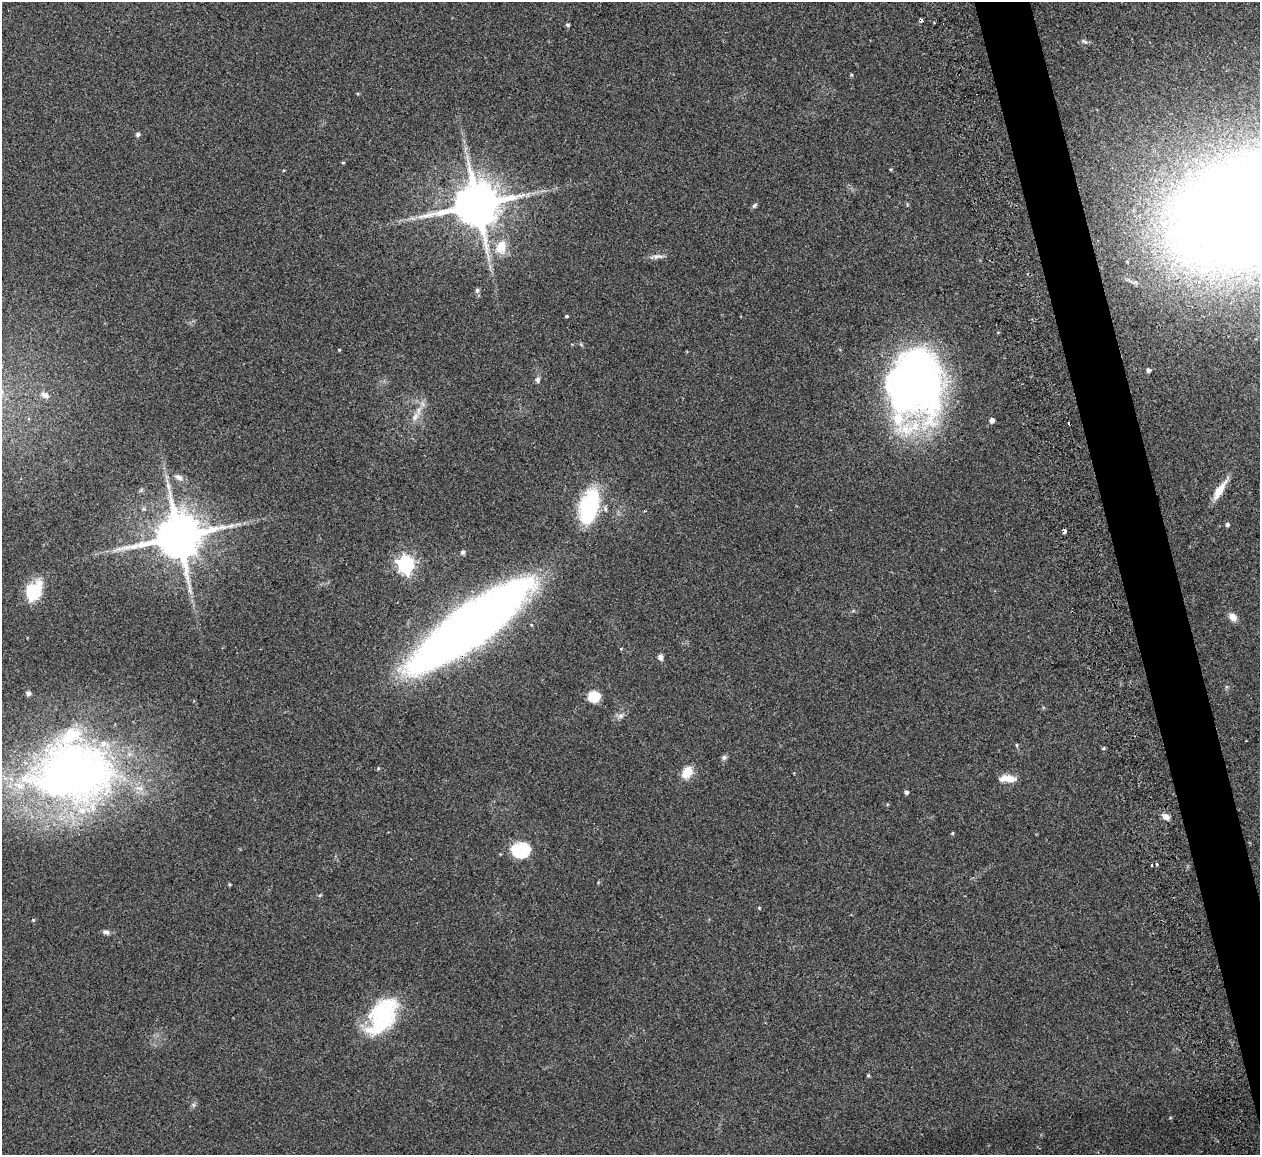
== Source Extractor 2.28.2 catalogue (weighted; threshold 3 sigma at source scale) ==
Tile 6 of 4 x 4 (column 2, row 2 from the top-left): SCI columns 1316-2573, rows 2459-3611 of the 5088 x 5029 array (HDU 1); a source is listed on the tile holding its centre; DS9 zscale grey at full resolution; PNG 1262 x 1157 px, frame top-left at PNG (2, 2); no overlay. Shown black and unused: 4% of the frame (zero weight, under 2 of 3 exposures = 3% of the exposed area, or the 3 px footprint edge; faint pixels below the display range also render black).
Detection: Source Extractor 2.28.2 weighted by HDU 2 'WHT'; one run over the whole footprint, this tile lists its part. Background 0.0722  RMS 0.0088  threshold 0.0395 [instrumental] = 3 sigma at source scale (4.5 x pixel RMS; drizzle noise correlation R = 1.50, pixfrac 1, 0.05/0.05 arcsec/px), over >= 5 px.
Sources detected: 65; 2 inside a brighter object's white glare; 3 cosmic-ray / hot-pixel residue — not listed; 3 inside a brighter listed object's ellipse — not listed separately; the other 57 listed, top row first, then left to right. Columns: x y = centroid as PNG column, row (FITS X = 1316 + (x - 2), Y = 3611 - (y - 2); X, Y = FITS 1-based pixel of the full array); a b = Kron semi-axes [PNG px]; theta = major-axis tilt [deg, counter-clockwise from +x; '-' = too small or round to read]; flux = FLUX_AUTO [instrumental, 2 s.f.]
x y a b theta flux
568 25 5 4 - 1.3
1084 41 9 5 -28 2.2
851 75 4 4 - 0.89
138 134 5 5 - 2.3
343 162 5 3 - 0.85
283 170 4 3 - 0.68
528 194 7 4 72 1.7
477 204 13 12 - 4300
754 205 8 5 48 1.8
412 218 7 5 -42 2.1
501 247 19 14 75 18
658 256 16 7 3 4.5
477 290 7 5 75 2
566 316 4 3 - 1.1
339 350 4 3 - 0.65
1148 370 4 4 - 2.2
537 380 8 6 88 2.7
917 382 69 52 -83 470
45 395 11 7 -26 4.7
415 417 14 7 59 6.4
992 420 5 5 - 4.7
1069 423 3 3 - 7.5
179 477 12 7 -26 4.1
1219 490 26 7 58 13
589 506 35 17 75 86
1227 524 5 4 - 2.1
1064 531 5 3 - 7.3
178 536 13 12 - 4700
462 552 5 5 - 2.3
406 564 7 6 - 320
34 591 24 17 62 30
1233 617 10 7 -49 7.4
531 625 4 3 - 0.92
469 626 101 26 36 1000
660 657 7 6 - 3.4
28 693 5 5 - 3.6
594 697 11 9 2 21
620 716 9 7 32 3.4
1017 745 5 4 - 1
1103 748 5 4 - 1.2
724 757 7 6 - 2.3
378 768 5 5 - 1
687 772 13 9 54 15
74 773 102 70 3 560
1008 778 22 9 -2 9.7
906 792 4 4 - 2.9
1166 817 9 7 -39 4.9
952 833 4 4 - 0.91
521 850 19 15 1 36
1152 865 3 3 - 2.2
229 884 4 4 - 0.9
759 908 4 4 - 0.82
33 920 5 4 - 0.97
106 932 10 6 -16 2.8
382 1016 42 29 51 81
868 1075 5 4 - 1.1
193 1105 7 4 -89 1.7
Overlapping masked pixels (flux is a lower limit): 2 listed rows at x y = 1064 531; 469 626